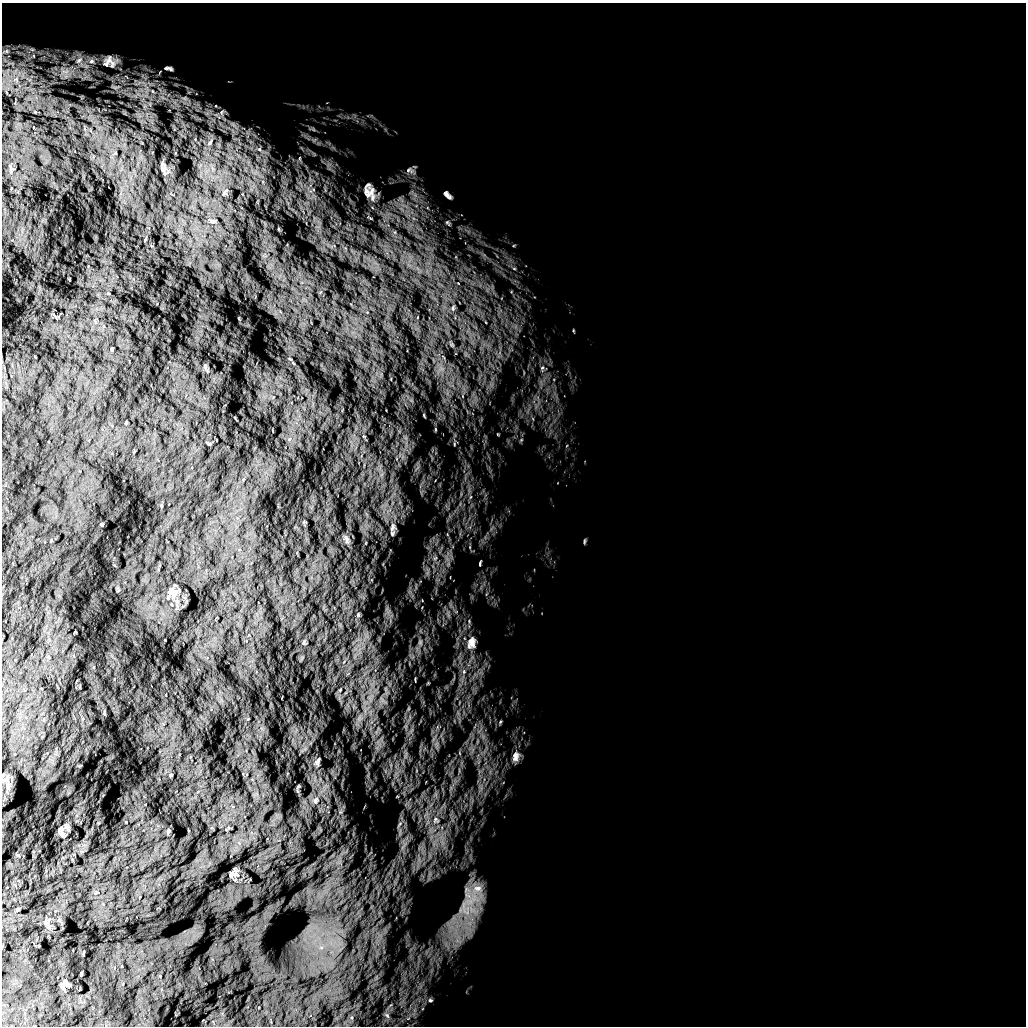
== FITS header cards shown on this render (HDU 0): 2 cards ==
NAXIS1  =                 1024 /
NAXIS2  =                 1024 /

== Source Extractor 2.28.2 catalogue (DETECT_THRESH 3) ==
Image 1024 x 1024 px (HDU 0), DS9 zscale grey, 1 PNG px = 1 image px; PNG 1028 x 1028 px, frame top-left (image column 1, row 1024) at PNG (2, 3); no overlay
Background 5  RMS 980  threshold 2930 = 3 sigma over >= 5 px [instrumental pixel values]
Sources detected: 37; all 37 listed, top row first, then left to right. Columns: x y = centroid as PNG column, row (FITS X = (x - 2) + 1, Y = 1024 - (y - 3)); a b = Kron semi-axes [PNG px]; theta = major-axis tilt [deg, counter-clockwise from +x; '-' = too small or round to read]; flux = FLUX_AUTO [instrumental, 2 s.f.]
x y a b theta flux
79 60 8 4 45 1.6e+05
91 61 8 6 21 2.0e+05
109 62 15 14 - 4.8e+05
168 68 7 3 -10 1.3e+05
222 112 9 5 67 1.9e+05
210 142 11 5 58 2.6e+05
259 149 6 6 - 1.5e+05
163 169 7 5 -44 1.6e+05
408 170 6 4 48 1.3e+05
370 192 16 10 -88 6.1e+05
224 193 6 5 - 1.3e+05
447 195 9 4 -47 2.1e+05
212 221 7 5 -19 1.3e+05
453 308 6 4 90 9.1e+04
112 349 5 3 - 5.2e+04
542 368 6 4 20 1.0e+05
392 527 15 8 76 4.2e+05
346 540 12 4 -82 1.6e+05
584 541 7 3 81 7.5e+04
435 558 8 4 44 1.7e+05
480 563 7 3 74 7.9e+04
171 592 9 7 0 3.0e+05
358 615 6 5 - 7.9e+04
304 642 6 4 71 7.8e+04
420 642 6 5 - 1.4e+05
471 643 19 13 77 9.0e+05
515 757 15 9 75 4.6e+05
317 762 8 5 66 1.7e+05
170 775 5 3 - 5.8e+04
315 800 9 6 52 1.9e+05
435 820 9 7 76 3.0e+05
61 832 13 5 -72 1.9e+05
231 875 9 6 -5 1.6e+05
477 888 16 10 0 8.7e+05
465 908 29 12 -66 1.6e+06
62 986 11 6 -83 2.1e+05
430 1000 6 5 - 1.3e+05